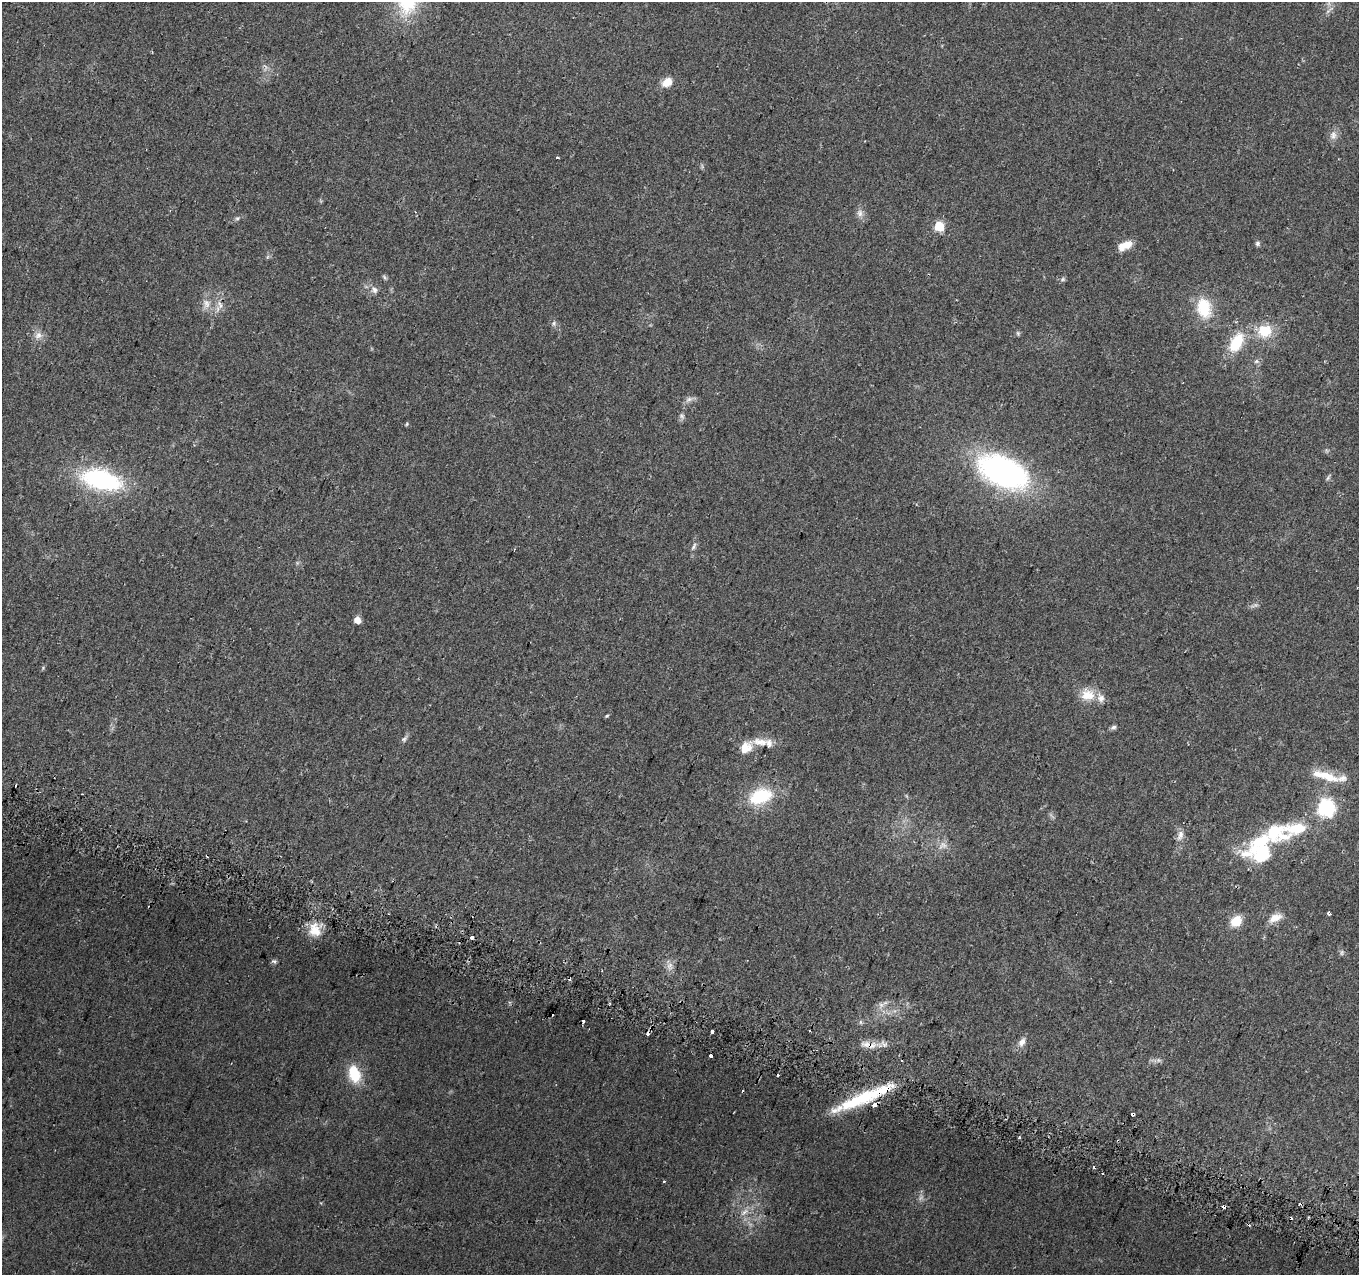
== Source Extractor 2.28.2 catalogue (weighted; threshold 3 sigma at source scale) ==
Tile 6 of 4 x 4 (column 2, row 2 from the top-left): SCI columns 1369-2725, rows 2793-4065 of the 5461 x 5648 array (HDU 1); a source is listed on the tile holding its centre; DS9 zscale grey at full resolution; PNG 1361 x 1277 px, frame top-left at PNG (2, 2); no overlay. Shown black and unused: <1% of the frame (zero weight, under 2 of 3 exposures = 2% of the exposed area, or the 3 px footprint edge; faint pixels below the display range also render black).
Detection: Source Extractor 2.28.2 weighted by HDU 2 'WHT'; one run over the whole footprint, this tile lists its part. Background 0.079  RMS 0.0097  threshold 0.0435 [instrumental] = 3 sigma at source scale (4.5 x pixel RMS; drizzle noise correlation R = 1.50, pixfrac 1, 0.0396/0.0396 arcsec/px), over >= 5 px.
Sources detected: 90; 4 too faint to see at this stretch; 14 cosmic-ray / hot-pixel residue — not listed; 9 inside a brighter listed object's ellipse — not listed separately; the other 63 listed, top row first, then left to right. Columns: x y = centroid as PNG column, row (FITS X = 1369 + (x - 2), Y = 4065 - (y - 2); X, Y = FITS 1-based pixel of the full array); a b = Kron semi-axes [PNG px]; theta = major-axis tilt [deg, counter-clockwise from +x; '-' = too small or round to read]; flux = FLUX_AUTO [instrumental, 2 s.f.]
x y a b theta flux
1328 11 7 5 45 2.4
265 67 12 6 -74 3.9
667 82 13 9 34 11
1333 135 13 9 77 5.8
557 157 3 3 - 2.9
860 213 11 8 -89 5
237 218 6 5 - 1.8
939 226 6 5 - 57
1257 243 6 5 - 2.1
1125 245 17 9 24 13
384 277 8 4 -46 1.7
1063 279 6 4 46 1.7
374 290 10 8 -64 4.4
206 303 14 10 -68 8.4
220 305 13 6 -69 5.3
1204 308 25 17 -77 34
554 323 8 4 89 2.1
1265 331 21 18 2 25
1018 333 6 5 - 1.6
38 335 12 9 32 6.4
1236 343 24 14 60 32
1256 361 7 5 44 2.1
689 399 10 6 10 3.8
682 416 9 7 -65 2.6
407 424 5 5 - 1.1
1003 471 43 24 -25 270
1328 478 8 4 54 1.7
101 479 44 21 -14 120
694 547 11 5 63 3.2
357 620 5 5 - 11
43 668 6 4 58 1.2
1088 695 20 16 2 17
607 716 6 4 22 1.2
1113 727 7 5 40 2.5
404 739 10 6 55 2.7
769 743 12 8 85 5.2
746 747 17 12 45 14
1326 776 38 10 -16 23
761 796 32 20 18 45
1326 807 7 7 - 270
1180 835 16 8 72 6.7
1261 841 68 16 34 57
942 845 14 10 34 7.3
1329 914 4 3 - 1.8
1275 918 19 10 24 10
1236 921 13 10 40 17
315 930 18 15 -65 16
472 937 4 3 - 5.5
274 961 8 5 -7 2
670 965 8 6 46 4.3
881 1005 9 7 -4 4.3
860 1022 6 4 -71 1.5
712 1032 3 3 - 3.7
1022 1042 13 8 60 6.1
872 1045 12 8 30 7.9
354 1074 19 13 -72 29
858 1100 53 14 23 60
1133 1114 4 3 - 7.1
1093 1168 3 3 - 6
1102 1173 3 2 - 1.3
663 1182 3 3 - 1.9
1224 1207 4 3 - 22
744 1212 13 6 38 5.5
Overlapping masked pixels (flux is a lower limit): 4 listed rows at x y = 872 1045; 858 1100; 1133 1114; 1224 1207